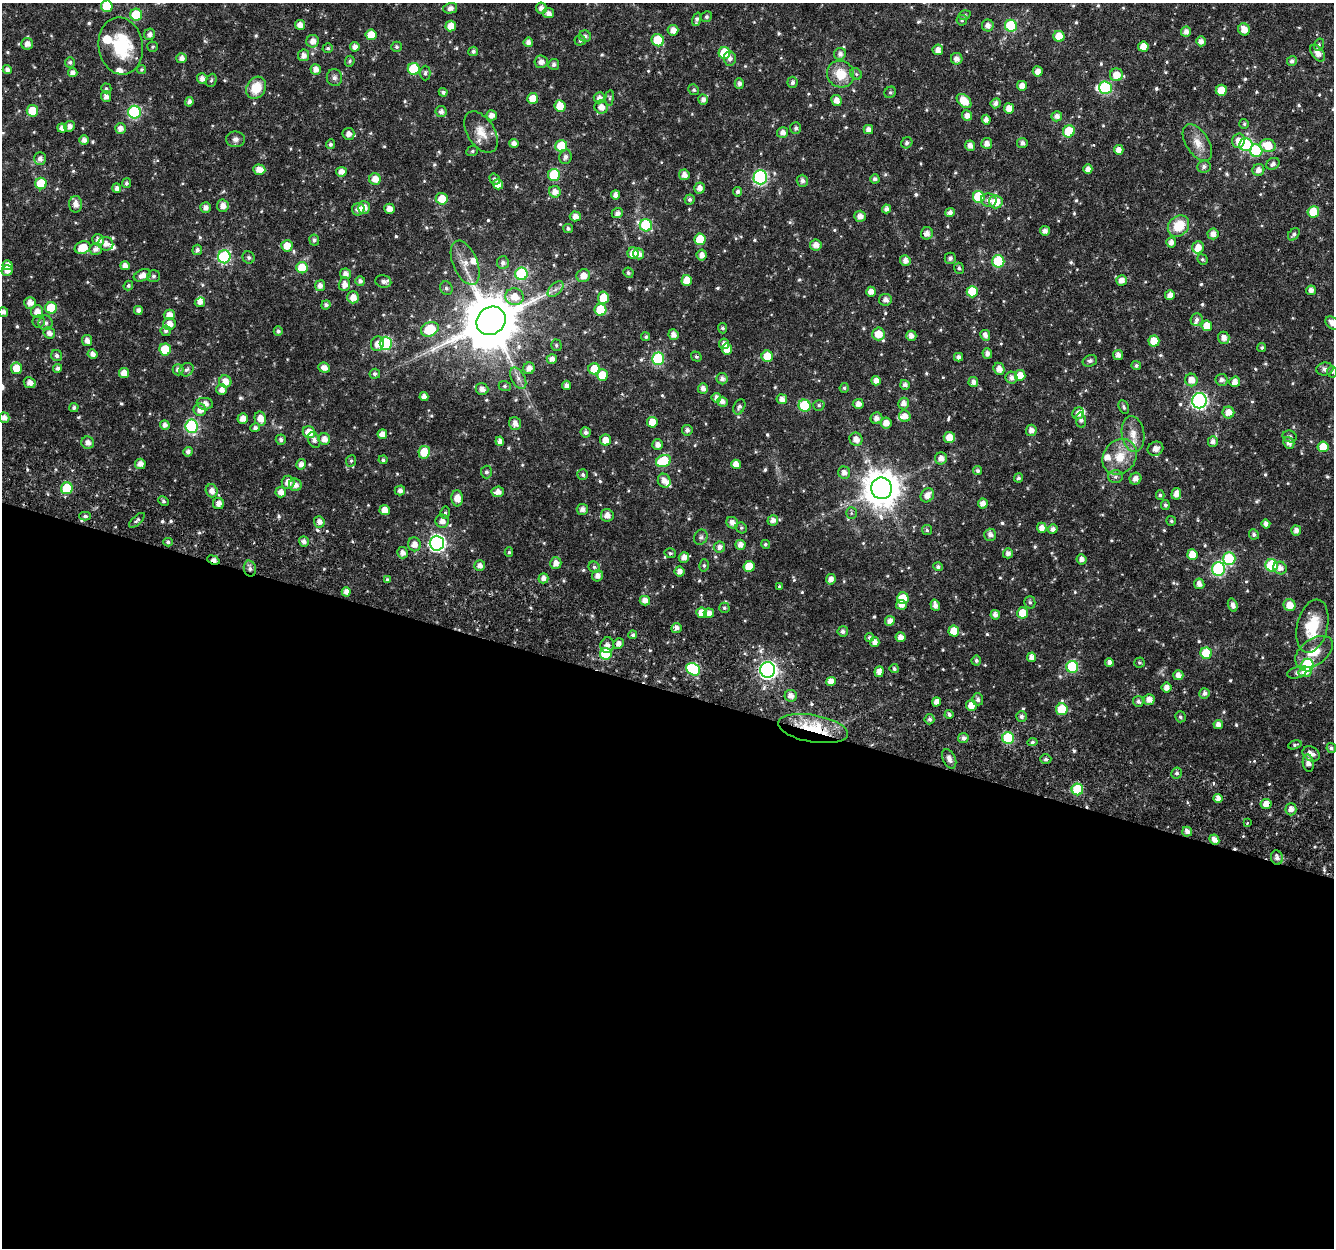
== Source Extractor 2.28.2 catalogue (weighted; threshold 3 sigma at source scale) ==
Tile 14 of 4 x 4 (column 2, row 4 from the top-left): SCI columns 1387-2718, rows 306-1551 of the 5445 x 5654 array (HDU 1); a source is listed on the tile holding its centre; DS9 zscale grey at full resolution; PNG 1336 x 1250 px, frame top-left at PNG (2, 3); each listed source drawn as its Kron ellipse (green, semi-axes under 4 px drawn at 4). Shown black and unused: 45% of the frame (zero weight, under 3 of 6 exposures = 5% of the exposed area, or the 3 px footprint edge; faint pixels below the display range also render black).
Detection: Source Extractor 2.28.2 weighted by HDU 2 'WHT'; one run over the whole footprint, this tile lists its part. Background 0.0185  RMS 0.0024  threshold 0.00974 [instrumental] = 3 sigma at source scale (4.09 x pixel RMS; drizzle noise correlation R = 1.36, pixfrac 0.8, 0.0396/0.0396 arcsec/px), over >= 5 px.
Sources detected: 670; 1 inside a brighter object's white glare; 1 cosmic-ray / hot-pixel residue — neither listed nor drawn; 13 inside a brighter listed object's ellipse — not listed separately; of the other 655, all 500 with FLUX_AUTO >= 0.351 (the completeness limit of this list) listed and drawn (155 fainter detections not listed), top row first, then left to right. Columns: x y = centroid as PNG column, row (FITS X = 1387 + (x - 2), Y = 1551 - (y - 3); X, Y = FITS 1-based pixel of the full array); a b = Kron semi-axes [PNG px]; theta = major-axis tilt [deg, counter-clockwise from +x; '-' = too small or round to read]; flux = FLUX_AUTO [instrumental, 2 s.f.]
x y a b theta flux
107 6 6 5 - 6.2
450 8 7 5 15 0.94
541 8 5 5 - 1.2
548 13 6 5 - 1.1
136 15 6 6 - 10
964 15 6 4 17 0.37
706 17 5 5 - 0.4
697 19 7 4 72 0.67
962 20 5 5 - 0.38
300 25 5 5 - 1.4
988 25 6 6 - 1.1
451 26 5 5 - 2.3
1011 26 6 6 - 14
1244 29 6 5 - 2
673 30 5 5 - 1.6
1186 32 5 5 - 1.2
150 34 6 5 - 0.89
371 35 5 5 - 3.5
585 36 6 5 - 0.59
1059 36 5 5 - 3.8
580 40 5 5 - 0.45
658 40 6 6 - 6.9
313 41 6 6 - 1.5
1201 41 5 5 - 1.1
528 42 5 4 - 1.1
27 44 6 6 - 1.3
1319 45 6 5 - 0.35
121 46 29 22 -81 12
153 47 5 5 - 0.35
355 47 5 4 - 1.2
396 47 5 5 - 0.39
1143 47 5 5 - 2.7
328 48 5 4 - 0.4
938 50 5 5 - 1.4
473 51 5 4 - 0.55
724 53 6 6 - 7.6
1318 53 10 6 -52 1.6
840 54 6 5 - 0.85
304 55 6 5 - 1.2
181 58 5 5 - 1.1
730 58 7 6 - 0.76
957 59 6 5 - 1.3
350 61 5 4 - 0.37
1292 61 5 5 - 0.7
70 62 5 5 - 0.49
541 62 6 6 - 1.3
554 64 5 5 - 0.69
414 69 6 6 - 11
7 70 4 4 - 0.97
142 70 5 4 - 0.41
316 70 5 5 - 1.3
1038 71 5 5 - 1.6
73 73 5 4 - 0.99
425 73 7 5 -89 0.47
840 74 14 13 - 4.5
856 74 6 5 - 0.37
1116 75 6 6 - 2.8
334 78 8 7 - 0.74
202 79 5 5 - 1.1
211 80 7 5 66 0.39
792 82 6 5 - 0.55
739 83 5 4 - 0.81
1022 86 5 5 - 1.4
106 88 5 4 - 0.36
256 88 11 9 62 4.6
1105 88 6 6 - 19
694 90 5 5 - 0.41
1221 90 5 5 - 4.2
443 92 4 4 - 0.58
890 92 6 5 - 0.4
106 97 5 5 - 1.1
533 98 5 5 - 2.8
599 98 5 5 - 1.1
610 98 8 4 82 0.37
703 100 5 5 - 0.96
836 100 6 5 - 1.5
964 101 8 5 -43 3.4
189 102 5 4 - 0.8
996 103 5 5 - 0.86
560 106 6 5 - 3.4
601 107 7 6 - 1.6
1009 108 5 5 - 2.1
32 111 6 5 - 5.3
441 111 6 5 - 0.8
135 112 6 6 - 22
491 115 5 5 - 1.3
967 115 5 5 - 1.3
1057 116 5 5 - 1.2
986 120 5 4 - 1.1
1244 124 5 5 - 0.38
69 126 5 5 - 1.1
62 128 5 4 - 1.3
796 128 6 5 - 0.5
120 129 5 5 - 1.3
868 129 5 4 - 1.1
1069 131 6 6 - 7.5
481 132 23 13 -58 3.2
783 133 5 5 - 1.1
348 134 6 6 - 1.3
235 139 9 7 2 0.88
84 140 5 5 - 1
1239 141 7 6 - 1.9
514 143 5 4 - 1.1
907 143 6 5 - 0.62
987 143 5 5 - 1.3
1022 143 5 5 - 0.83
1197 143 20 11 -57 2.7
330 144 5 4 - 0.52
1246 145 6 6 - 18
1268 145 8 6 -11 4.3
561 146 6 6 - 7.3
970 146 5 5 - 1.2
1119 150 5 5 - 1.5
472 151 6 5 - 0.35
1256 151 6 6 - 14
565 157 7 6 - 0.8
40 158 6 5 - 0.96
1273 164 7 5 35 0.67
1204 166 7 6 - 0.74
1088 169 4 4 - 1.1
259 170 6 5 - 1.8
1258 170 6 6 - 1.2
341 172 5 5 - 1.4
554 175 6 6 - 12
684 175 5 5 - 1.3
760 177 7 6 - 35
375 179 6 5 - 2.2
495 179 6 5 - 0.51
875 179 4 4 - 0.59
802 181 6 5 - 0.82
41 183 6 5 - 7.9
127 183 5 4 - 0.44
498 184 5 5 - 1.9
117 188 5 4 - 0.91
699 188 5 5 - 1.2
555 192 6 5 - 1.4
738 192 5 4 - 0.71
615 195 4 4 - 1.1
979 197 6 6 - 10
442 199 6 6 - 3.8
690 199 5 5 - 0.54
989 200 8 6 -11 0.9
996 202 7 6 - 3.6
76 204 8 6 -89 1.4
223 206 6 6 - 1.3
206 208 5 5 - 1.1
364 208 6 6 - 1.9
358 209 6 6 - 1.2
389 209 5 5 - 1.5
887 209 4 4 - 0.94
950 212 5 4 - 0.92
1313 212 5 5 - 5.8
617 213 6 5 - 0.87
575 216 5 5 - 1.6
860 216 5 5 - 1.4
646 225 6 6 - 15
1178 226 12 9 45 5.2
568 228 5 4 - 0.41
1045 231 5 5 - 1.2
927 233 6 6 - 1.2
1213 234 5 5 - 1.3
1294 234 7 5 48 0.61
700 239 5 5 - 5.9
98 240 6 5 - 1.3
314 240 5 5 - 0.54
1171 242 5 5 - 1.2
106 244 7 6 - 1.4
816 245 5 5 - 1.5
287 246 6 5 - 2.7
1198 247 6 6 - 1.9
83 248 8 6 19 3.9
96 249 6 5 - 1.1
197 250 5 5 - 0.64
633 253 5 5 - 2.3
639 254 5 5 - 1.3
702 255 5 5 - 1.2
224 257 6 6 - 24
249 257 6 6 - 0.59
950 258 5 5 - 0.66
1202 259 5 5 - 0.36
905 260 5 5 - 1.2
998 261 6 6 - 12
465 263 23 12 -68 3.1
503 263 6 6 - 0.83
8 265 5 5 - 1.7
125 266 5 4 - 1.3
302 268 6 5 - 5.9
959 268 5 5 - 0.44
7 270 5 5 - 1.4
628 273 5 5 - 0.53
346 274 5 5 - 1.1
521 274 6 6 - 17
142 275 9 5 21 1.6
153 276 6 6 - 0.51
583 276 7 6 - 1.8
687 280 5 5 - 2.4
360 281 5 5 - 0.75
383 281 8 6 -15 0.99
1121 281 5 5 - 1.4
344 284 7 5 89 1.4
128 286 5 4 - 0.39
320 286 5 5 - 1.1
446 288 7 6 - 0.55
555 289 9 5 45 0.86
1311 290 5 4 - 1
871 292 5 4 - 1.4
972 292 6 5 - 6.5
1170 295 5 5 - 1.4
353 297 6 6 - 1.7
515 297 9 8 - 2.8
603 298 6 5 - 4.4
885 300 6 6 - 0.99
200 302 5 4 - 0.96
30 303 6 5 - 1.5
326 305 5 4 - 0.59
51 308 6 6 - 7.1
138 310 4 4 - 0.75
600 310 6 6 - 7
37 311 6 6 - 1.7
3 312 5 4 - 0.85
169 315 5 5 - 1.6
1197 320 6 6 - 0.74
39 321 6 6 - 0.49
491 321 15 13 39 1400
46 323 7 7 - 0.68
1332 323 8 5 -42 1.4
169 324 6 6 - 1.6
1207 326 5 5 - 3.2
722 328 5 4 - 0.41
430 329 9 7 24 8.6
166 331 5 5 - 0.62
278 331 4 4 - 0.57
49 333 6 5 - 1.2
878 334 6 6 - 3.3
673 335 5 5 - 1.2
985 335 5 5 - 1.1
911 336 5 5 - 1.2
646 337 4 4 - 0.42
1224 338 6 5 - 1.3
87 341 5 5 - 1.1
1154 341 5 5 - 4.5
386 343 6 6 - 22
377 344 7 6 - 1.6
724 344 5 5 - 1.1
556 345 6 5 - 0.38
1262 348 4 4 - 0.38
165 349 6 6 - 7.4
727 349 5 5 - 2.3
987 353 5 4 - 1
93 354 5 4 - 1.1
1118 355 5 5 - 1.1
57 356 5 5 - 0.67
767 356 5 5 - 3.9
696 357 5 4 - 0.37
959 357 4 4 - 0.82
552 359 5 4 - 1.2
658 359 6 6 - 18
1090 361 7 5 18 0.53
1136 366 5 4 - 0.5
17 368 6 5 - 3.7
57 368 4 4 - 0.71
324 368 6 5 - 1.4
529 368 6 5 - 1.4
594 369 6 5 - 5.7
999 369 6 5 - 1.4
1325 369 8 6 7 0.99
178 370 6 5 - 0.87
186 370 7 6 - 0.72
1332 372 5 5 - 0.38
124 373 5 5 - 2.1
375 374 5 5 - 0.59
602 375 5 5 - 4.8
1020 375 5 5 - 2.3
518 378 11 6 -61 1.2
1011 378 6 6 - 1
722 379 6 5 - 0.84
1191 380 6 6 - 1.9
1222 380 6 6 - 0.82
225 381 6 6 - 2.1
876 381 5 4 - 1.3
973 382 5 5 - 1.1
1235 382 5 5 - 1.4
30 383 6 5 - 1.3
566 385 5 4 - 0.96
905 385 5 4 - 0.8
505 386 6 5 - 0.37
844 388 5 4 - 0.39
482 389 6 6 - 1.3
703 389 5 5 - 1
222 390 5 5 - 1.2
424 396 4 4 - 1.1
716 398 5 5 - 0.94
782 399 5 5 - 1.2
1199 401 8 7 - 48
722 402 5 5 - 1.1
904 403 6 5 - 1.2
205 404 8 5 -8 1.4
858 404 5 5 - 1.2
819 405 6 5 - 0.41
805 406 6 6 - 11
74 407 5 4 - 0.55
739 407 8 5 65 0.59
1124 407 7 5 -64 0.44
200 410 6 6 - 1.4
1228 412 6 6 - 2
1078 413 6 5 - 1.3
905 416 6 5 - 1.6
4 418 5 5 - 1.2
876 418 6 5 - 1.2
243 419 5 5 - 1.5
260 419 7 5 -76 2.3
1081 420 7 5 -80 0.77
652 422 5 5 - 3.1
515 423 6 5 - 1.3
886 423 5 5 - 1.7
165 425 5 4 - 0.98
192 426 7 6 - 26
255 428 5 4 - 0.63
687 430 5 5 - 0.75
1031 430 5 5 - 1.1
309 432 6 6 - 3
586 432 5 5 - 0.64
382 434 5 4 - 1.4
1133 434 18 11 -82 2.5
1290 436 7 5 -18 0.59
949 437 6 5 - 2.5
324 439 6 5 - 1.5
856 439 7 6 - 1.5
281 440 5 5 - 0.66
314 440 8 5 -65 0.71
606 440 5 5 - 2.5
500 441 4 4 - 1.1
1213 441 5 5 - 0.99
88 443 6 6 - 1.2
1289 443 6 5 - 1.1
658 445 5 5 - 1.2
1323 447 5 5 - 3.2
1156 449 8 7 - 1.5
188 452 5 4 - 0.78
424 452 6 5 - 5.2
1120 457 19 16 51 4.8
941 458 6 6 - 1.5
383 460 4 4 - 0.39
351 461 6 5 - 0.36
664 461 8 6 20 11
140 464 5 5 - 1.4
301 464 5 5 - 1.1
736 464 5 4 - 1.8
978 471 5 4 - 0.5
486 472 6 5 - 0.55
844 473 6 6 - 1.3
583 475 5 5 - 0.51
1115 477 7 6 - 0.62
1018 478 5 4 - 0.56
1135 479 6 6 - 1.3
664 481 7 6 - 1.4
288 482 6 6 - 1.9
295 485 6 6 - 1.3
67 488 6 6 - 10
881 488 11 10 - 450
400 490 5 5 - 0.91
212 491 6 6 - 1.3
281 492 5 5 - 1.4
498 492 6 5 - 1.3
1176 494 6 5 - 1.4
927 495 7 6 - 1.6
1160 495 5 4 - 0.4
457 498 8 5 -89 2.1
164 501 5 4 - 0.38
983 503 5 5 - 1.6
219 504 5 5 - 1.3
1165 505 5 4 - 0.52
582 509 5 5 - 1.1
385 510 5 5 - 2.3
445 513 6 4 79 0.38
851 513 6 5 - 0.37
607 515 6 6 - 1.4
85 516 5 4 - 0.43
137 520 10 4 43 0.49
773 520 5 5 - 1.2
442 521 6 6 - 1.4
1171 521 5 5 - 0.36
319 522 6 5 - 1.1
732 523 6 5 - 1.3
1266 524 4 4 - 1
741 528 6 5 - 0.38
1042 528 5 5 - 1.3
1053 529 5 4 - 0.87
927 530 5 5 - 0.37
1296 531 5 5 - 1.2
1254 534 5 4 - 0.55
990 535 6 6 - 1
701 537 8 6 62 0.53
304 541 5 4 - 0.84
168 542 4 4 - 0.55
437 543 7 7 - 61
414 544 7 6 - 1.5
765 544 4 4 - 0.35
740 545 5 5 - 1.2
719 547 6 5 - 1
509 552 5 4 - 0.35
403 553 6 5 - 1.2
670 553 5 5 - 0.38
1008 553 5 5 - 1
1192 554 5 5 - 2.9
684 557 5 5 - 1.3
1229 558 6 6 - 12
1081 559 5 5 - 1.2
213 560 6 4 -20 1
556 563 6 5 - 1.5
704 565 6 5 - 0.38
1272 565 6 6 - 14
480 566 5 5 - 1.3
749 566 5 5 - 4.6
594 567 6 5 - 0.49
938 567 5 4 - 0.52
1280 568 7 6 - 1.2
250 569 8 6 -75 0.74
1219 569 7 6 - 27
680 572 5 5 - 1.3
598 576 6 5 - 1.2
543 578 5 5 - 1.2
831 579 5 5 - 1.2
387 580 4 4 - 0.49
1199 584 5 5 - 1.1
779 587 3 3 - 0.36
346 592 4 4 - 1.2
903 598 6 6 - 5.7
645 601 5 4 - 1.5
1030 602 6 5 - 0.49
901 605 5 5 - 1.5
935 605 6 4 -72 1.1
1233 605 7 4 -73 1
1290 605 6 6 - 2.6
724 608 5 5 - 0.4
702 613 5 5 - 2.5
709 613 5 4 - 1.2
1023 613 5 5 - 3.8
995 615 5 4 - 1
890 621 5 5 - 1.2
1312 626 27 15 76 7.4
676 628 5 5 - 0.96
843 631 5 5 - 0.65
954 631 5 5 - 3.8
633 635 4 4 - 0.53
869 637 4 4 - 0.47
900 637 5 5 - 1.3
875 642 5 4 - 1.2
618 643 5 5 - 1.2
607 645 8 6 69 1.1
1314 652 21 13 35 4.2
1206 653 6 5 - 7.1
606 654 6 6 - 13
1032 657 5 4 - 1.2
976 660 5 5 - 0.52
1109 662 4 4 - 0.91
1139 663 5 5 - 0.37
1307 665 6 6 - 17
1072 667 6 6 - 15
693 669 7 6 - 14
894 669 4 4 - 0.51
767 670 7 7 - 73
879 672 5 4 - 1.3
1305 672 6 5 - 1.5
1297 673 9 5 11 0.72
1178 675 5 5 - 1.2
831 682 5 4 - 1.8
1167 688 5 5 - 1.2
1205 693 5 5 - 0.79
791 696 6 6 - 1.4
978 699 6 5 - 0.69
1149 699 5 5 - 1.5
1138 701 5 5 - 0.63
936 702 4 4 - 1.2
971 705 5 5 - 1.9
1062 709 6 5 - 7.5
949 714 4 4 - 0.57
1021 716 5 5 - 0.61
1180 717 5 5 - 0.42
929 719 5 5 - 0.67
1218 724 5 4 - 1.1
813 729 35 13 -10 11
963 738 5 5 - 0.8
1008 738 6 6 - 12
1032 742 5 4 - 0.48
1295 745 7 4 17 0.38
1331 748 5 4 - 0.6
1311 754 9 7 -31 1.4
949 759 10 6 -65 1.1
1046 759 5 4 - 0.49
1308 763 8 5 -81 1.2
1177 773 5 5 - 0.6
1077 789 6 6 - 12
1218 798 4 4 - 1.1
1266 804 5 5 - 1.7
1291 809 6 5 - 1.2
1247 823 3 3 - 0.4
1187 832 5 4 - 1.1
1214 840 5 4 - 1.4
1277 858 7 6 - 0.98
Overlapping masked pixels (flux is a lower limit): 6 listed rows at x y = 213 560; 250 569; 767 670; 813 729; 1266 804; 1214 840
Isophote crosses this tile's border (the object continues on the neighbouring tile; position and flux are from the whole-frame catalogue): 3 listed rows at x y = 107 6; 3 312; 1332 323